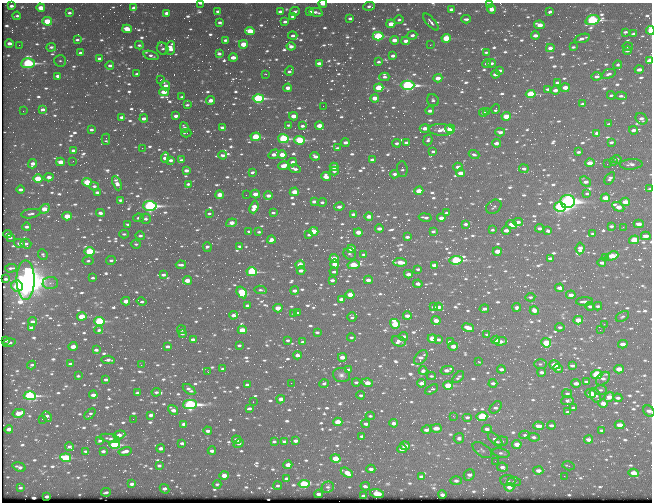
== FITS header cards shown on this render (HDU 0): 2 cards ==
NAXIS1  =                  650 / Width of table row in bytes
NAXIS2  =                  500 / Number of rows in table

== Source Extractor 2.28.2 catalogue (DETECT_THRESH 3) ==
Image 650 x 500 px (HDU 0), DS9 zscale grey, 1 PNG px = 1 image px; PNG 654 x 504 px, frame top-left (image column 1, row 500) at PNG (2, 3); each listed source drawn as its Kron ellipse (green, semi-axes under 4 px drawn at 4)
Background 383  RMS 1.7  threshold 5.14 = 3 sigma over >= 5 px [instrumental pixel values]
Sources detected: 1177; of the 1177, the 500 brightest by FLUX_AUTO listed and drawn (677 fainter detections omitted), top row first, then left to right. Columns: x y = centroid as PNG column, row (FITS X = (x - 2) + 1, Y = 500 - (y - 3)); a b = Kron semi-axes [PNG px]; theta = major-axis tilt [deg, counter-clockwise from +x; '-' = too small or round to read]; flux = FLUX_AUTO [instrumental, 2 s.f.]
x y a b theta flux
200 3 4 2 - 390
323 4 4 2 - 1400
489 4 4 3 - 270
11 6 4 3 - 440
369 6 6 4 5 350
41 8 4 3 - 1900
134 8 4 3 - 430
451 9 4 3 - 520
491 9 4 4 - 950
218 11 3 3 - 320
280 11 4 3 - 420
295 11 5 3 - 340
310 11 4 3 - 300
316 12 7 3 -13 480
550 12 4 3 - 430
69 13 4 3 - 320
166 13 4 3 - 540
17 16 4 3 - 290
292 16 3 3 - 280
350 18 4 3 - 370
466 19 5 3 - 380
399 20 5 4 - 290
592 20 7 5 18 24000
47 21 5 4 - 4700
285 22 4 3 - 380
431 22 10 4 -49 490
220 23 4 3 - 350
391 24 4 3 - 1900
539 25 5 3 - 1700
127 29 5 4 - 2400
650 30 4 3 - 7800
250 31 5 4 - 3500
625 32 4 3 - 310
633 34 4 3 - 270
412 35 5 4 - 470
535 35 4 3 - 760
293 36 4 4 - 410
378 36 5 4 - 11000
446 38 4 4 - 4600
582 38 8 3 18 550
77 40 4 3 - 310
225 40 4 3 - 350
394 40 4 3 - 1300
406 41 4 3 - 800
9 43 4 3 - 620
243 44 4 3 - 2600
19 45 2 2 - 250
139 45 4 3 - 270
430 45 2 2 - 510
291 46 4 3 - 830
51 47 5 4 - 340
573 47 4 3 - 260
628 47 5 4 - 280
171 48 7 4 85 1300
550 48 4 3 - 710
163 49 6 5 - 280
627 51 4 3 - 500
486 52 4 3 - 270
80 53 4 3 - 440
219 54 4 3 - 410
151 55 8 4 -17 440
393 56 4 3 - 600
233 57 4 3 - 1200
99 58 4 3 - 450
60 61 6 5 - 250
649 61 4 3 - 2200
378 62 4 3 - 280
28 63 6 5 - 23000
319 63 4 3 - 630
491 63 4 3 - 450
486 64 4 3 - 310
618 65 4 4 - 280
110 66 4 4 - 440
500 70 4 3 - 420
639 70 4 3 - 870
289 71 5 3 - 350
137 74 4 3 - 300
266 74 3 2 - 360
495 74 4 3 - 740
608 74 7 4 20 450
57 76 4 3 - 570
597 76 5 4 - 650
384 77 5 4 - 380
438 78 4 3 - 1500
160 80 3 2 - 330
557 83 4 3 - 420
165 85 5 4 - 870
407 85 7 4 -1 30000
288 88 4 3 - 1200
379 88 4 4 - 4300
565 88 4 3 - 2000
548 89 4 3 - 380
555 90 4 3 - 870
164 92 4 3 - 1900
531 94 5 4 - 7900
611 95 4 3 - 260
621 96 6 3 -5 380
182 97 4 3 - 340
258 98 5 4 - 19000
375 98 4 3 - 1800
211 100 4 3 - 1300
433 100 6 5 - 320
582 104 4 3 - 280
187 105 4 3 - 270
323 106 2 2 - 320
43 109 4 3 - 550
496 109 5 3 - 300
23 111 2 2 - 270
430 111 4 3 - 610
487 112 3 3 - 320
483 113 4 3 - 430
176 116 4 3 - 730
293 116 4 3 - 1700
506 116 4 3 - 3500
121 117 4 3 - 520
144 119 4 3 - 750
641 119 6 5 - 680
609 124 4 3 - 260
288 125 3 3 - 260
302 126 4 3 - 440
319 126 4 3 - 2000
184 127 5 4 - 560
222 128 4 3 - 500
425 128 5 3 - 1200
450 129 5 4 - 5300
91 130 4 3 - 350
441 130 12 6 -4 1500
633 130 4 3 - 770
500 132 5 3 - 660
186 133 5 2 - 250
597 133 4 3 - 720
256 137 5 3 - 7300
106 139 5 3 - 290
283 139 5 4 - 16000
299 140 5 4 - 10000
428 140 5 4 - 320
611 142 4 3 - 360
345 143 4 3 - 560
397 143 4 3 - 370
406 143 4 3 - 500
496 143 4 3 - 870
142 148 2 2 - 1200
337 148 4 3 - 290
73 150 4 3 - 570
433 151 4 3 - 330
578 152 4 3 - 360
274 154 5 3 - 1100
223 155 4 3 - 520
282 155 4 3 - 2000
474 155 5 4 - 360
315 156 5 3 - 640
165 158 5 4 - 1100
617 159 4 4 - 270
171 160 4 3 - 520
181 160 4 3 - 360
372 160 4 3 - 520
73 161 2 2 - 420
60 162 4 3 - 1700
293 162 4 3 - 830
613 162 4 3 - 270
590 163 4 4 - 1600
33 164 5 4 - 740
607 164 2 2 - 520
631 164 11 5 4 600
283 166 5 3 - 2400
334 167 4 3 - 1700
458 167 5 3 - 990
295 169 6 3 -16 590
402 169 8 5 -86 310
524 169 5 4 - 390
186 170 4 3 - 770
334 171 4 3 - 370
252 172 4 3 - 280
461 173 4 3 - 1400
394 174 4 3 - 570
49 177 4 3 - 870
326 177 5 4 - 960
610 178 7 4 55 390
38 179 5 3 - 4300
585 181 6 4 -43 710
87 182 5 3 - 5300
117 183 7 4 -67 720
188 184 4 3 - 400
94 186 4 3 - 400
20 189 4 3 - 540
650 189 3 3 - 300
419 191 4 3 - 2200
97 192 4 3 - 380
294 192 4 3 - 2500
587 193 4 3 - 290
255 194 5 3 - 1400
220 195 4 3 - 2200
246 195 2 2 - 340
268 196 4 3 - 990
605 198 4 3 - 2200
120 200 4 3 - 410
314 201 4 3 - 600
568 201 7 6 - 67000
322 202 4 4 - 310
625 202 5 3 - 2400
150 206 6 5 - 36000
254 207 6 4 69 1800
339 207 5 3 - 740
494 207 8 6 37 280
560 207 6 5 - 29000
618 207 6 4 -28 1800
45 209 5 4 - 2800
100 213 4 3 - 640
209 213 4 3 - 250
273 213 4 3 - 320
447 213 4 3 - 370
31 214 9 4 8 470
353 214 4 3 - 450
67 216 4 3 - 3200
369 216 4 3 - 1200
425 217 6 3 -11 420
139 218 5 4 - 420
441 218 4 3 - 870
146 219 5 5 - 370
518 222 5 4 - 710
231 223 5 3 - 1600
128 224 4 3 - 260
465 224 4 3 - 490
512 224 5 4 - 1900
639 224 5 3 - 1000
611 226 4 3 - 370
27 227 4 3 - 520
623 227 2 2 - 670
379 228 4 3 - 770
540 228 4 3 - 530
492 230 4 3 - 290
506 230 4 3 - 940
249 231 4 3 - 330
314 231 4 4 - 2400
433 231 4 3 - 370
548 231 4 3 - 520
259 232 4 3 - 280
358 232 4 3 - 1800
8 234 4 3 - 1100
124 234 5 3 - 290
593 234 4 3 - 270
309 235 4 3 - 350
140 236 5 4 - 330
646 236 5 3 - 930
407 237 4 3 - 430
10 238 4 3 - 320
271 240 4 4 - 670
634 240 5 4 - 4400
19 243 5 4 - 650
26 244 5 5 - 520
136 244 5 3 - 270
239 246 4 3 - 310
207 247 5 4 - 430
580 248 6 4 83 860
351 249 4 3 - 1600
90 251 5 4 - 7600
497 251 4 3 - 2100
350 254 6 5 - 270
43 255 6 4 -65 250
364 255 4 3 - 450
612 256 6 4 21 4300
606 257 3 3 - 300
334 258 4 3 - 2500
550 258 4 3 - 450
111 260 5 4 - 340
456 260 6 4 10 17000
88 261 5 4 - 350
400 262 7 3 -3 2000
602 263 4 3 - 650
335 264 4 4 - 2100
181 265 5 3 - 450
300 265 4 4 - 2200
354 265 6 3 11 5700
434 265 4 3 - 630
11 268 6 3 4 370
418 269 4 3 - 330
301 271 4 3 - 690
252 272 5 4 - 12000
334 272 4 3 - 360
408 274 4 3 - 810
163 275 4 3 - 490
93 278 4 3 - 300
6 279 4 3 - 390
25 280 20 9 90 250000
187 280 4 3 - 1700
332 280 4 3 - 550
368 280 4 3 - 810
50 283 7 6 - 380
418 284 5 3 - 680
17 286 6 5 - 4300
560 288 4 3 - 1000
261 290 6 3 -7 290
295 291 4 3 - 740
242 292 6 4 -55 6200
350 295 4 3 - 2600
571 295 4 3 - 930
530 297 5 3 - 310
341 299 4 3 - 670
126 301 4 3 - 1400
141 301 5 3 - 290
585 301 8 3 3 590
247 306 4 3 - 390
590 306 4 3 - 390
598 306 4 3 - 350
434 307 4 3 - 360
439 307 4 3 - 680
517 307 4 4 - 480
278 308 4 3 - 2400
484 309 5 3 - 420
534 310 4 4 - 1500
298 313 4 3 - 320
294 314 3 3 - 250
233 315 4 3 - 770
82 316 5 3 - 4700
407 316 4 3 - 1100
622 316 7 4 30 260
352 317 5 4 - 320
436 320 4 4 - 1500
578 320 4 3 - 2900
32 321 4 3 - 650
99 321 5 4 - 12000
395 324 5 4 - 6500
604 324 2 2 - 650
560 327 5 3 - 350
31 328 4 3 - 380
468 328 6 3 -20 2600
99 330 4 4 - 340
181 330 4 3 - 480
242 330 4 3 - 2900
600 330 2 2 - 490
317 332 4 3 - 300
182 333 4 4 - 680
487 334 4 3 - 270
403 336 5 3 - 580
351 337 4 3 - 250
432 338 4 3 - 3100
193 339 4 3 - 750
438 339 4 3 - 450
5 340 3 3 - 410
288 340 3 3 - 270
496 340 4 3 - 1300
399 341 7 5 -16 850
500 341 7 3 2 1100
303 342 4 3 - 390
450 342 4 3 - 560
9 343 6 3 14 540
546 343 5 4 - 4700
623 344 5 3 - 1200
239 345 4 3 - 310
73 346 4 3 - 1500
167 346 4 3 - 410
453 346 4 3 - 1400
96 350 4 3 - 440
297 355 4 3 - 880
342 357 4 3 - 1300
421 358 8 5 50 760
108 360 7 3 -4 540
478 361 3 2 - 800
70 364 4 3 - 330
540 364 6 5 - 280
32 365 4 3 - 260
141 365 2 2 - 290
555 365 5 4 - 2500
572 366 4 3 - 400
223 369 4 3 - 300
349 369 4 3 - 280
501 369 4 3 - 580
558 369 5 4 - 450
619 369 5 4 - 1400
447 370 7 3 13 850
423 371 4 3 - 390
208 372 3 2 - 300
542 372 4 3 - 570
597 374 6 4 4 11000
341 375 8 7 - 520
78 376 3 3 - 260
431 376 4 3 - 250
458 377 7 3 46 280
106 379 4 3 - 350
603 379 8 5 41 610
356 382 4 3 - 290
586 382 4 3 - 250
291 383 2 2 - 370
367 383 5 3 - 1900
421 383 4 3 - 980
493 383 4 3 - 500
576 383 4 3 - 990
324 384 4 3 - 330
247 385 4 3 - 520
448 386 5 3 - 6700
189 389 7 3 -36 640
431 389 7 3 32 260
600 390 6 5 - 310
156 392 4 3 - 280
137 393 4 3 - 310
567 394 5 4 - 290
591 394 5 4 - 3800
93 395 4 3 - 780
361 395 4 3 - 290
30 396 6 4 -2 24000
595 396 7 5 -62 620
609 397 5 4 - 1500
618 398 4 3 - 420
281 399 4 3 - 910
567 401 6 4 8 370
253 402 2 2 - 270
603 403 4 4 - 1300
190 404 7 4 2 38000
496 407 7 4 47 450
249 408 4 3 - 440
573 408 4 3 - 410
173 410 5 3 - 690
649 411 6 5 - 660
568 412 4 3 - 270
19 413 6 4 12 2300
90 414 6 3 44 260
151 415 4 3 - 580
47 416 5 4 - 500
370 416 4 3 - 250
453 416 3 2 - 300
482 416 5 4 - 9600
467 417 4 4 - 420
42 419 2 2 - 510
133 419 2 2 - 360
338 422 4 3 - 3700
394 423 4 3 - 850
184 424 4 3 - 660
366 424 4 3 - 570
551 425 4 3 - 460
620 425 5 3 - 2100
538 426 5 3 - 1500
436 428 5 3 - 1200
9 429 4 3 - 1100
487 429 5 4 - 570
426 430 5 3 - 660
601 430 4 3 - 280
208 431 4 3 - 530
119 435 6 3 19 920
525 435 5 4 - 290
362 436 4 3 - 380
534 437 6 4 -9 450
110 438 10 4 -11 370
459 438 5 5 - 410
495 439 9 4 -43 650
100 440 4 3 - 320
236 440 4 4 - 980
589 440 4 3 - 1100
274 441 4 3 - 280
284 441 4 3 - 370
295 441 4 3 - 600
502 441 6 5 - 290
182 443 4 3 - 430
239 443 5 3 - 470
517 444 5 3 - 1700
114 445 5 4 - 13000
405 446 5 3 - 1400
69 447 4 3 - 400
161 448 4 3 - 630
402 449 5 4 - 1100
482 450 11 6 -34 330
85 451 4 3 - 260
103 451 4 3 - 370
125 451 6 3 14 810
212 451 4 3 - 650
501 453 9 4 -11 360
66 458 5 4 - 7300
336 458 5 4 - 3900
495 461 2 2 - 250
288 465 4 3 - 1000
159 466 4 3 - 290
568 466 6 3 -17 300
19 467 7 3 -17 460
502 467 5 4 - 600
371 469 4 3 - 580
538 471 5 4 - 980
347 473 7 4 -30 1800
634 473 5 4 - 2400
224 475 4 4 - 1500
469 475 6 5 - 660
564 476 2 2 - 390
421 477 4 3 - 420
287 478 4 3 - 430
456 481 6 4 0 500
508 481 7 5 -7 300
514 482 6 4 -1 260
132 484 4 3 - 440
217 484 4 3 - 270
304 484 5 4 - 8100
278 486 4 4 - 290
365 486 5 3 - 450
328 487 6 5 - 350
509 487 5 4 - 880
20 488 3 3 - 250
164 489 5 3 - 490
106 492 5 3 - 260
318 494 4 3 - 650
377 494 7 4 -15 2500
442 495 4 3 - 570
47 496 4 3 - 560
364 496 4 3 - 770
At the frame edge (FLAGS 8, measured only in part): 7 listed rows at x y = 200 3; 323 4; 489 4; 650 30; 649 61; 650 189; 649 411
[677 fainter detections neither listed nor drawn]